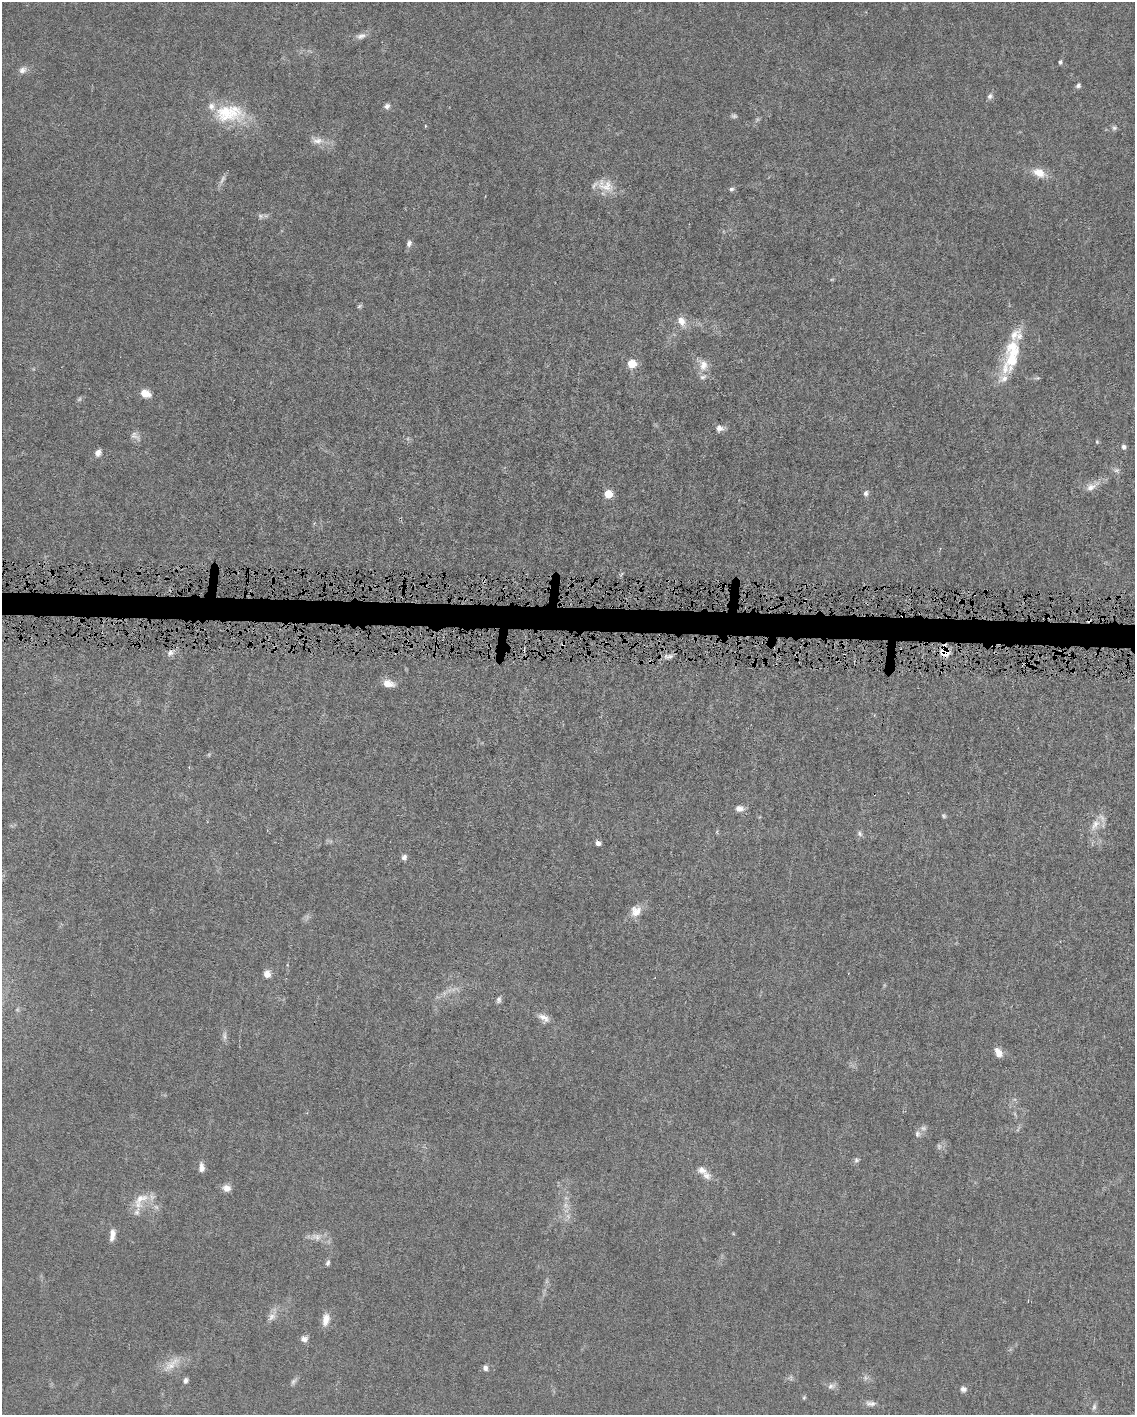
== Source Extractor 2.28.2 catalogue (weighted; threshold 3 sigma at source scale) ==
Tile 6 of 4 x 3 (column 2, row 2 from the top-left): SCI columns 1134-2266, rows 1525-2937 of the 4531 x 4566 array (HDU 1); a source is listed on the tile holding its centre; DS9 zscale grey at full resolution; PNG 1137 x 1417 px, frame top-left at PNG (2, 2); no overlay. Shown black and unused: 2% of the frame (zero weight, under 4 of 8 exposures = <1% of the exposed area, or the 3 px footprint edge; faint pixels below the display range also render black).
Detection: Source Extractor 2.28.2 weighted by HDU 2 'WHT'; one run over the whole footprint, this tile lists its part. Background 0.0155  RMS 0.0023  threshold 0.00928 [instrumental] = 3 sigma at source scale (4.09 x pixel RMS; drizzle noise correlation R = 1.36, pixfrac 0.8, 0.05/0.05 arcsec/px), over >= 5 px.
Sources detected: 87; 13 too faint to see at this stretch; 1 cosmic-ray / hot-pixel residue — not listed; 7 inside a brighter listed object's ellipse — not listed separately; the other 66 listed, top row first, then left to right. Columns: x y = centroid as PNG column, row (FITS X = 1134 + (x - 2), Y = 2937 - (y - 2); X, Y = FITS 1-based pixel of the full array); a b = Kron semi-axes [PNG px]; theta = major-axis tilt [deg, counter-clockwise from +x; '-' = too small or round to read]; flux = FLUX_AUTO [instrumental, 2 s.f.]
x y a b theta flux
361 36 14 8 17 1.2
1060 62 6 5 - 0.39
23 70 12 9 32 1.2
1078 85 6 6 - 0.53
990 96 8 7 - 0.7
387 106 8 7 - 0.76
229 113 44 24 -1 11
425 126 4 3 - 0.25
1114 128 7 6 - 0.54
317 141 19 10 -10 2
1039 173 17 10 -22 3
606 186 25 15 -20 3.8
731 189 6 5 - 0.48
409 243 8 6 73 0.75
359 306 8 5 36 0.34
681 321 15 11 -57 2.2
1012 359 41 19 66 9.7
632 363 6 5 - 7.9
703 365 16 12 83 2.4
145 393 10 6 -25 3.2
720 428 11 7 -6 1.2
135 436 16 9 -43 1.1
1097 442 5 4 - 0.28
1124 447 6 5 - 0.57
98 453 9 7 62 1.2
1116 470 10 6 7 0.63
1091 487 13 10 22 1.7
866 493 8 7 - 0.68
608 494 6 5 - 6.3
945 651 6 5 - 17
170 653 10 8 25 1
669 656 14 5 9 0.86
388 684 12 7 -13 2.6
739 808 11 8 1 1.3
944 816 7 6 - 0.38
1095 825 19 10 55 2.5
859 833 8 7 - 0.61
598 843 5 4 - 1
404 857 8 7 - 0.71
636 911 15 14 - 2.5
267 974 8 7 - 1.7
499 999 10 6 77 0.66
544 1018 17 8 -28 1.6
224 1036 13 6 -86 0.82
998 1053 11 7 -63 1.8
923 1128 9 7 -13 0.78
917 1134 10 8 -78 0.78
856 1160 7 7 - 0.5
201 1167 11 6 -88 1.3
706 1175 12 10 -34 1.5
227 1188 8 8 - 1.6
141 1198 25 11 22 3.3
137 1212 12 7 69 1.1
112 1235 16 6 83 1.4
316 1237 18 10 -1 2
328 1263 8 5 75 0.5
326 1319 16 8 82 2.1
304 1339 9 7 2 1
172 1364 31 10 40 3.2
485 1368 7 6 - 0.78
185 1380 7 6 - 0.7
831 1386 11 7 18 0.87
963 1389 8 7 - 0.77
804 1398 6 5 - 0.3
871 1403 15 7 -5 1
1094 1407 10 5 75 0.65
Overlapping masked pixels (flux is a lower limit): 1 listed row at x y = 945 651